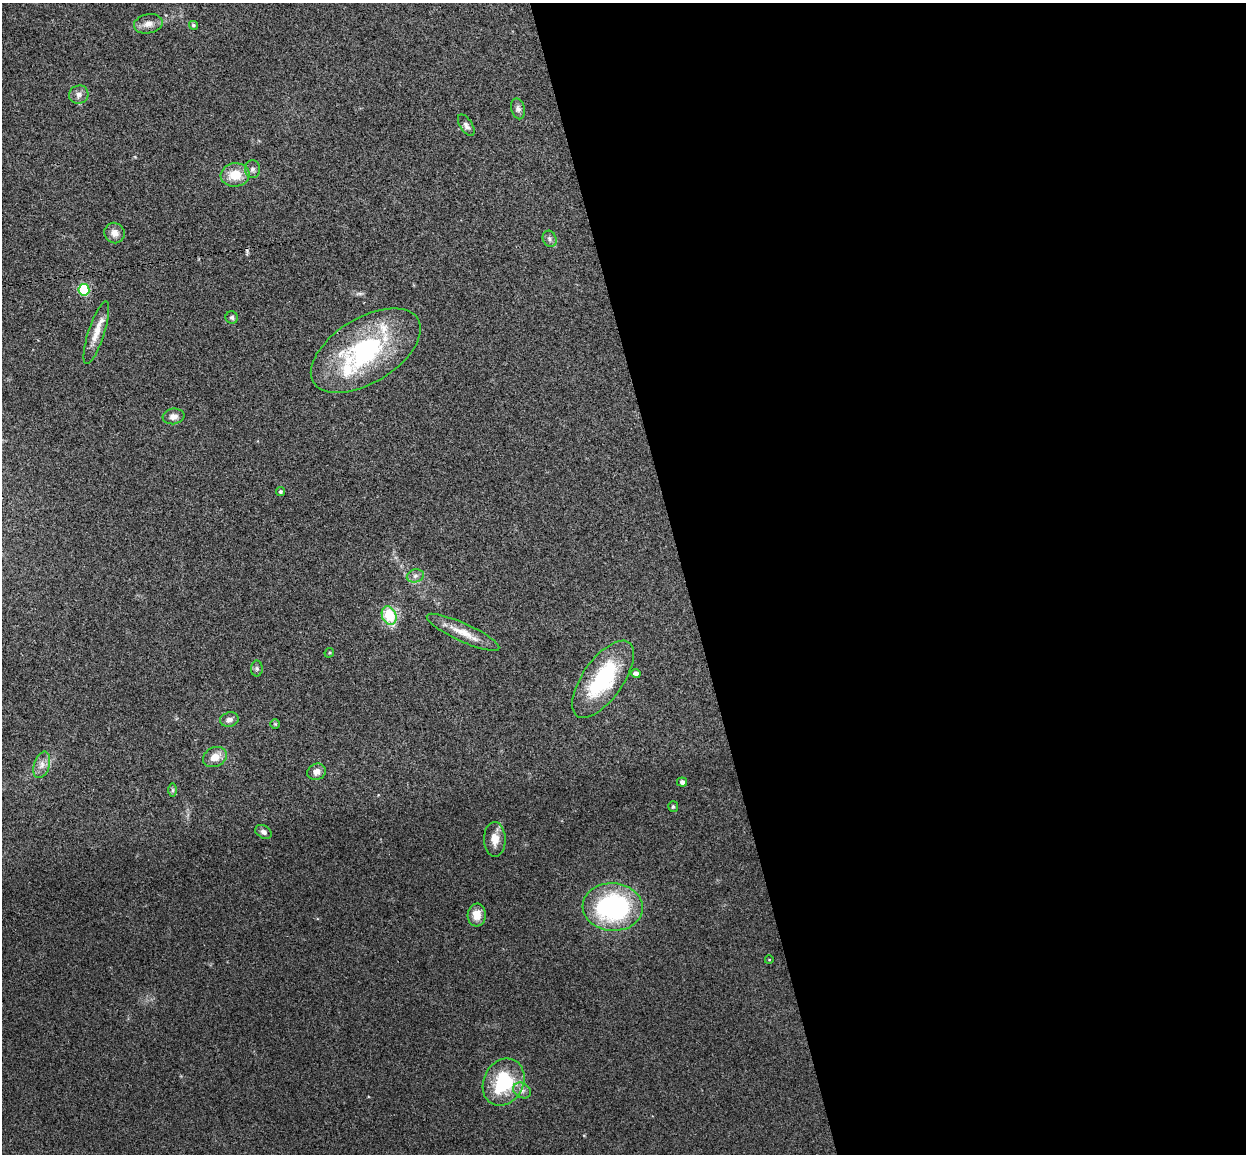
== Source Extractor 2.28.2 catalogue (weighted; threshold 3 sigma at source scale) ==
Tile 8 of 4 x 4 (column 4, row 2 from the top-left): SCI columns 3788-5031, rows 2457-3608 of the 5088 x 5029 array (HDU 1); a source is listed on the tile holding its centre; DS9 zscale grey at full resolution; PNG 1248 x 1156 px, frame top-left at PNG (2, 3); each listed source drawn as its Kron ellipse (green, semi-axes under 4 px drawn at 4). Shown black and unused: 45% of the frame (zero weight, under 3 of 4 exposures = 6% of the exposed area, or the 3 px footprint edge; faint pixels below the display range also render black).
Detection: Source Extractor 2.28.2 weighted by HDU 2 'WHT'; one run over the whole footprint, this tile lists its part. Background 0.0709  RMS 0.0075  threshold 0.0339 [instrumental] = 3 sigma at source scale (4.5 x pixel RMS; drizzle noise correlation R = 1.50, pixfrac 1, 0.05/0.05 arcsec/px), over >= 5 px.
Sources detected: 40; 1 cosmic-ray / hot-pixel residue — neither listed nor drawn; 2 inside a brighter listed object's ellipse — not listed separately; the other 37 listed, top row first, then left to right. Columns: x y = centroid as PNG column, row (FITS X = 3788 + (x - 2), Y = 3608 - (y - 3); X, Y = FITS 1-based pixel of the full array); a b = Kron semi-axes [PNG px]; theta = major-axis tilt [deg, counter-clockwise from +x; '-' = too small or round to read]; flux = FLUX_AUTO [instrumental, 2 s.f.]
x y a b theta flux
148 24 14 9 10 5.7
193 25 5 4 - 1.4
79 95 10 9 - 3.7
518 109 10 6 -75 2.6
466 125 12 6 -57 2.9
253 169 9 7 86 2.7
235 175 14 11 5 15
115 233 10 10 - 5.2
550 239 8 6 -66 2.1
84 290 6 5 - 54
232 317 6 6 - 1.7
96 333 33 8 72 11
366 351 61 32 32 100
173 416 11 8 9 4.2
280 491 4 4 - 1.2
415 576 9 6 15 2.8
389 615 9 7 -67 30
463 632 40 9 -25 13
329 653 5 4 - 0.8
257 669 8 6 -90 1.6
636 674 5 4 - 3.2
603 679 45 20 55 63
229 720 9 7 15 3.4
275 724 5 5 - 0.89
215 757 12 9 26 8
42 765 13 7 73 4.9
317 772 9 8 - 4.6
682 782 5 4 - 3
173 790 7 4 90 1.3
673 807 5 5 - 1.3
263 832 9 6 -33 2.5
495 839 17 11 -88 8.1
613 907 30 23 -4 130
477 915 11 9 86 8.1
769 960 4 3 - 0.57
504 1082 24 20 62 49
522 1090 9 7 -31 3.2
Overlapping masked pixels (flux is a lower limit): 1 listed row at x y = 366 351